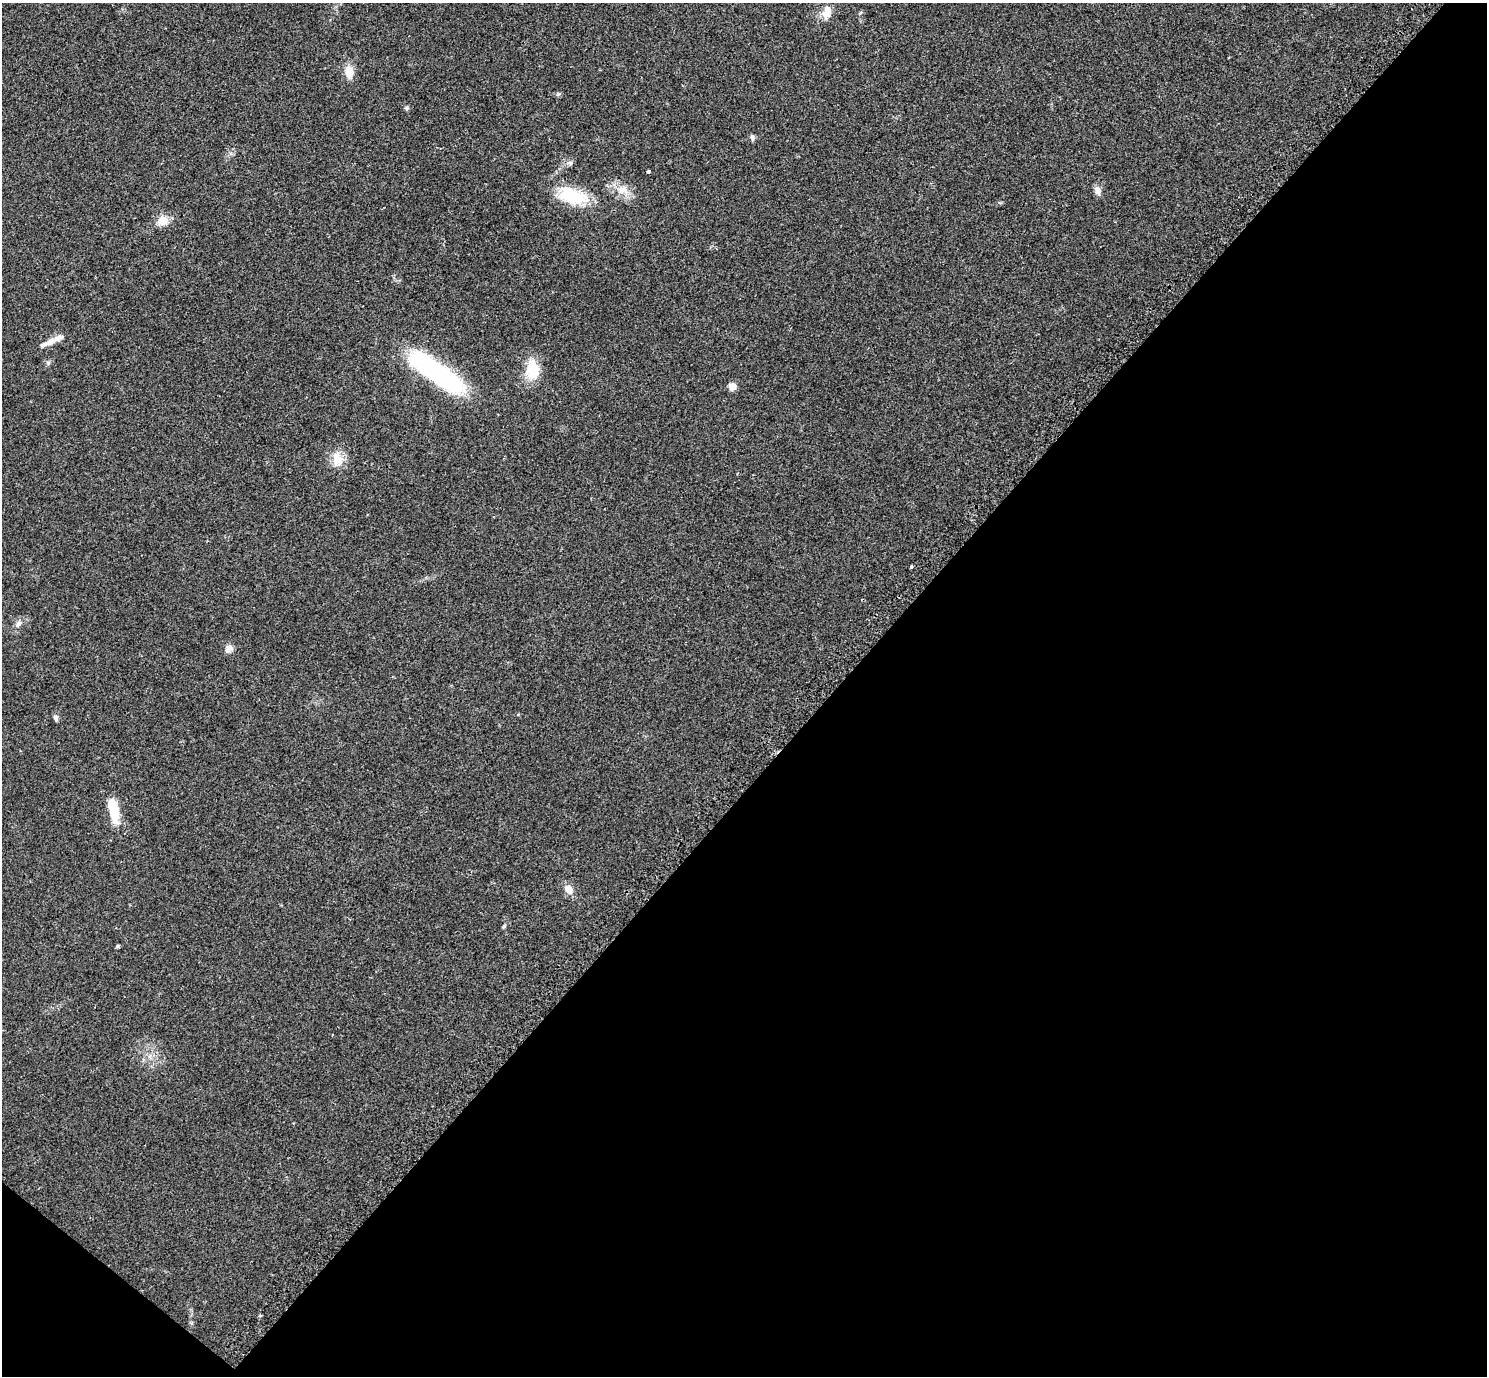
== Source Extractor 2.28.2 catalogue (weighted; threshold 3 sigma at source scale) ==
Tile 15 of 4 x 4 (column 3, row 4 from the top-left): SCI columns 3005-4489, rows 188-1561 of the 6011 x 6010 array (HDU 1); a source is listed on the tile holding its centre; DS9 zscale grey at full resolution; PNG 1489 x 1378 px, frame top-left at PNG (2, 3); no overlay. Shown black and unused: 45% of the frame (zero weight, under 2 of 3 exposures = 3% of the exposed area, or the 3 px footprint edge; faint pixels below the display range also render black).
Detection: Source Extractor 2.28.2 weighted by HDU 2 'WHT'; one run over the whole footprint, this tile lists its part. Background 0.0573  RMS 0.0073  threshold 0.033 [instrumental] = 3 sigma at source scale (4.5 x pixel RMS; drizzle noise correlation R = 1.50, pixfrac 1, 0.05/0.05 arcsec/px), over >= 5 px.
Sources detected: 23; all 23 listed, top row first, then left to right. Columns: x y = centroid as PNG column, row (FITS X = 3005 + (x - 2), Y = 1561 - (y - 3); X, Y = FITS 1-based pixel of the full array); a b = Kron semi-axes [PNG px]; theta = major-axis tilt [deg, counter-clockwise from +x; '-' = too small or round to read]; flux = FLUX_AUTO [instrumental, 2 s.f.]
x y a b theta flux
827 12 18 10 75 6.7
349 71 15 10 -76 8
558 94 6 5 - 1.1
407 108 6 5 - 1.1
752 137 8 5 -79 1.6
648 171 3 3 - 1.9
622 190 13 10 8 6.7
1097 191 11 7 -83 3.4
572 196 35 18 -19 31
163 220 10 9 - 9.1
49 342 25 7 27 6.3
533 370 22 14 88 19
436 372 54 14 -36 160
732 386 9 9 - 3.8
338 459 19 13 -63 9.7
911 567 3 3 - 2.9
18 624 9 6 51 2.5
229 649 11 8 53 3.3
56 718 8 6 -58 1.6
114 810 25 9 -78 18
568 889 12 9 -56 5.4
504 926 5 4 - 0.96
117 946 5 4 - 0.99